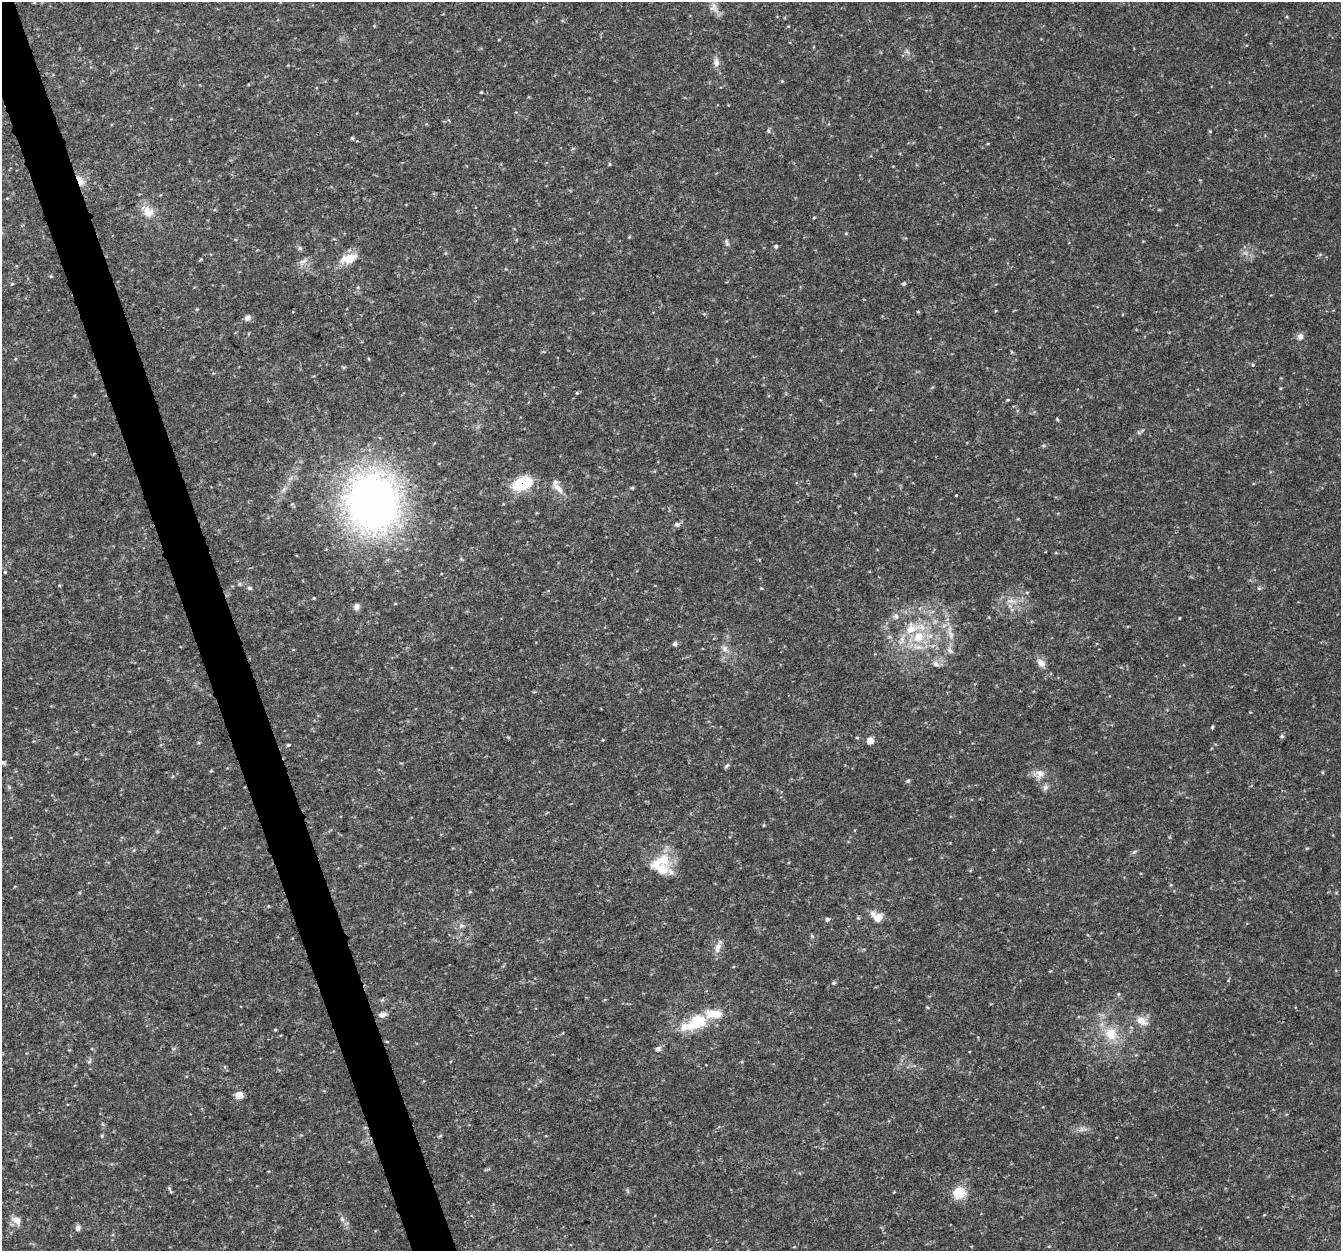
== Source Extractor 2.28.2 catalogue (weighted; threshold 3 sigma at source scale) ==
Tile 11 of 4 x 4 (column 3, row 3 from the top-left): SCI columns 2683-4021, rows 1369-2617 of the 5362 x 5182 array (HDU 1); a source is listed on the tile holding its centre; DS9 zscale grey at full resolution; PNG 1343 x 1253 px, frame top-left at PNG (2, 2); no overlay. Shown black and unused: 3% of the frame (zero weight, under 3 of 4 exposures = <1% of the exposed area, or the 3 px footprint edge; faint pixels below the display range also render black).
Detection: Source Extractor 2.28.2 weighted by HDU 2 'WHT'; one run over the whole footprint, this tile lists its part. Background 0.0314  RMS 0.0037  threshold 0.0167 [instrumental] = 3 sigma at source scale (4.5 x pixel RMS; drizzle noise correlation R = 1.50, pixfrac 1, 0.0396/0.0396 arcsec/px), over >= 5 px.
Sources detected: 79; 3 inside a brighter listed object's ellipse — not listed separately; the other 76 listed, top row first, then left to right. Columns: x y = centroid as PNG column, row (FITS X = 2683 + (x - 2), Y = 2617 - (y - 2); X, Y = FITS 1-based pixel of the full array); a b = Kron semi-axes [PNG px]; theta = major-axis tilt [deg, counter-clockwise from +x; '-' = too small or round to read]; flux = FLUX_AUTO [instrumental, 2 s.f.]
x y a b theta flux
713 8 14 7 -6 2
716 63 12 7 -87 1.8
782 81 4 4 - 0.3
481 92 3 3 - 0.35
768 131 6 4 76 0.58
352 138 4 4 - 0.42
609 164 5 3 - 0.38
80 181 15 7 -62 2.9
148 212 16 13 -49 4.7
814 218 4 3 - 0.32
727 242 10 5 -75 0.87
776 246 5 4 - 0.67
300 248 6 5 - 0.73
348 259 24 11 17 6.2
303 261 13 4 25 1.3
12 284 5 3 - 0.34
904 284 5 4 - 0.58
248 318 8 7 - 1.4
1300 336 9 8 - 1.5
577 393 4 4 - 0.37
1057 419 5 4 - 0.36
522 484 22 13 22 13
558 488 20 7 -46 2.7
632 488 4 4 - 0.47
957 495 3 3 - 0.98
372 502 48 42 -78 200
677 524 7 6 - 1
5 572 4 4 - 0.34
250 588 7 4 -27 0.68
1259 588 6 4 -18 0.47
1027 592 5 3 - 0.35
314 598 3 3 - 0.34
1010 601 10 4 -8 1.4
357 607 8 6 64 1.6
896 616 8 6 -74 1.1
1179 618 3 2 - 0.25
951 635 11 5 -82 1.6
918 637 16 14 54 9.1
675 643 6 6 - 0.82
725 649 8 5 -62 1.3
950 650 9 6 -48 1.2
1041 663 11 8 -47 2.2
936 664 8 7 - 1.4
1212 727 5 3 - 0.4
1282 736 5 5 - 0.63
870 740 5 5 - 5.6
288 745 4 4 - 0.4
3 763 7 5 -29 0.61
727 766 8 4 47 0.63
1040 774 12 12 - 3
908 781 5 4 - 0.59
1046 787 8 7 - 1.1
1134 852 6 4 19 0.54
664 860 21 19 2 9.4
470 892 5 3 - 0.36
877 917 15 10 -36 4.1
827 919 5 5 - 0.77
462 925 6 4 0 0.74
812 936 6 4 -72 0.46
717 948 16 8 76 2.4
834 983 5 5 - 0.58
382 1000 6 4 18 0.51
382 1015 10 6 8 1.6
1142 1021 16 9 -33 3.5
696 1022 34 14 25 16
275 1030 5 3 - 0.32
1111 1034 21 18 -47 8.7
658 1049 9 6 27 1.1
89 1062 6 4 19 0.54
239 1095 5 5 - 7
102 1136 5 3 - 0.36
169 1188 5 5 - 0.44
958 1193 13 11 18 7.9
342 1219 6 5 - 0.88
16 1220 11 9 -35 2.8
78 1228 7 6 - 1.1
Overlapping masked pixels (flux is a lower limit): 2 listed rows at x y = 80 181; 522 484
Unlisted compact peaks at least as high as the median listed source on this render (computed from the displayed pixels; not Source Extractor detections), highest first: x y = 1210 131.